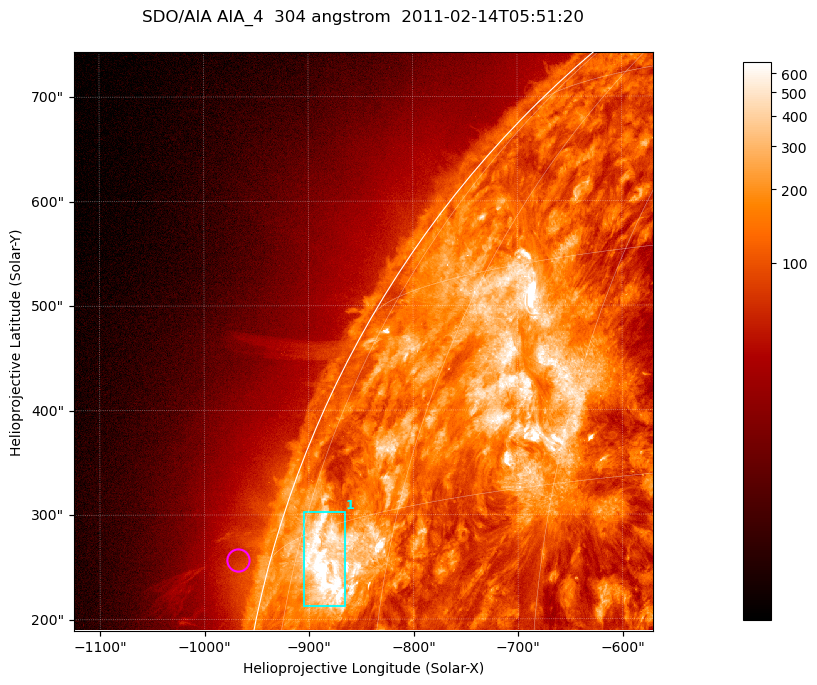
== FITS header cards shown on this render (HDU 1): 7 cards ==
TELESCOP= 'SDO/AIA '           / For AIA: SDO/AIA
INSTRUME= 'AIA_4   '           / For AIA: AIA_ATA1, AIA_ATA2, AIA_ATA3 or AIA_AT
WAVELNTH=                  304 / [angstrom] Wavelength
WAVEUNIT= 'angstrom'           / Wavelength unit: angstrom
DATE-OBS= '2011-02-14T05:51:20.123' / [ISO] Date when observation started; ISO 8
CTYPE1  = 'HPLN-TAN'           / CTYPE1; Typically HPLN
CTYPE2  = 'HPLT-TAN'           / CTYPE2; Typically HPLT

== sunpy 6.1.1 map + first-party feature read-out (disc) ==
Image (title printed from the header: SDO/AIA AIA_4  304 angstrom  2011-02-14T05:51:20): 923 x 923 px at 0.6 arcsec/px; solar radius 972 arcsec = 1619 px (partial field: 4.9% of the solar disc is inside the frame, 47% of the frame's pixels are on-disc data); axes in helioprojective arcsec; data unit not stated in the header (colour bar unlabelled)
Orientation: roll -0.132 deg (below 1 deg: not rotated)
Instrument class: DISC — disc imager (sunpy class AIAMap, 304 A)
Bright regions (active regions / flare kernels): reference = the on-disc median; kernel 7 px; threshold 5 sigma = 370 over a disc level ~131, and >= 1.15x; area >= 851 px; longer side >= 11 px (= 6.6 arcsec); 1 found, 1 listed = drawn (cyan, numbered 1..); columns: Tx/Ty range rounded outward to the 2 arcsec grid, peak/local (2 s.f.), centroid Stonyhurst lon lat
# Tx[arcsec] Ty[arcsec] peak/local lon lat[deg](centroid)
1 -906..-866 212..304 8.5 -69 +13
Off-limb structures (1.02-1.3 R_sun): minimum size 400 px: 2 found; the strongest spans PA ~75 deg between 1.02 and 1.06 R_sun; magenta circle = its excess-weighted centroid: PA ~75 deg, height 1.03 R_sun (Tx ~-968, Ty ~256 arcsec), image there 1.5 x the reference